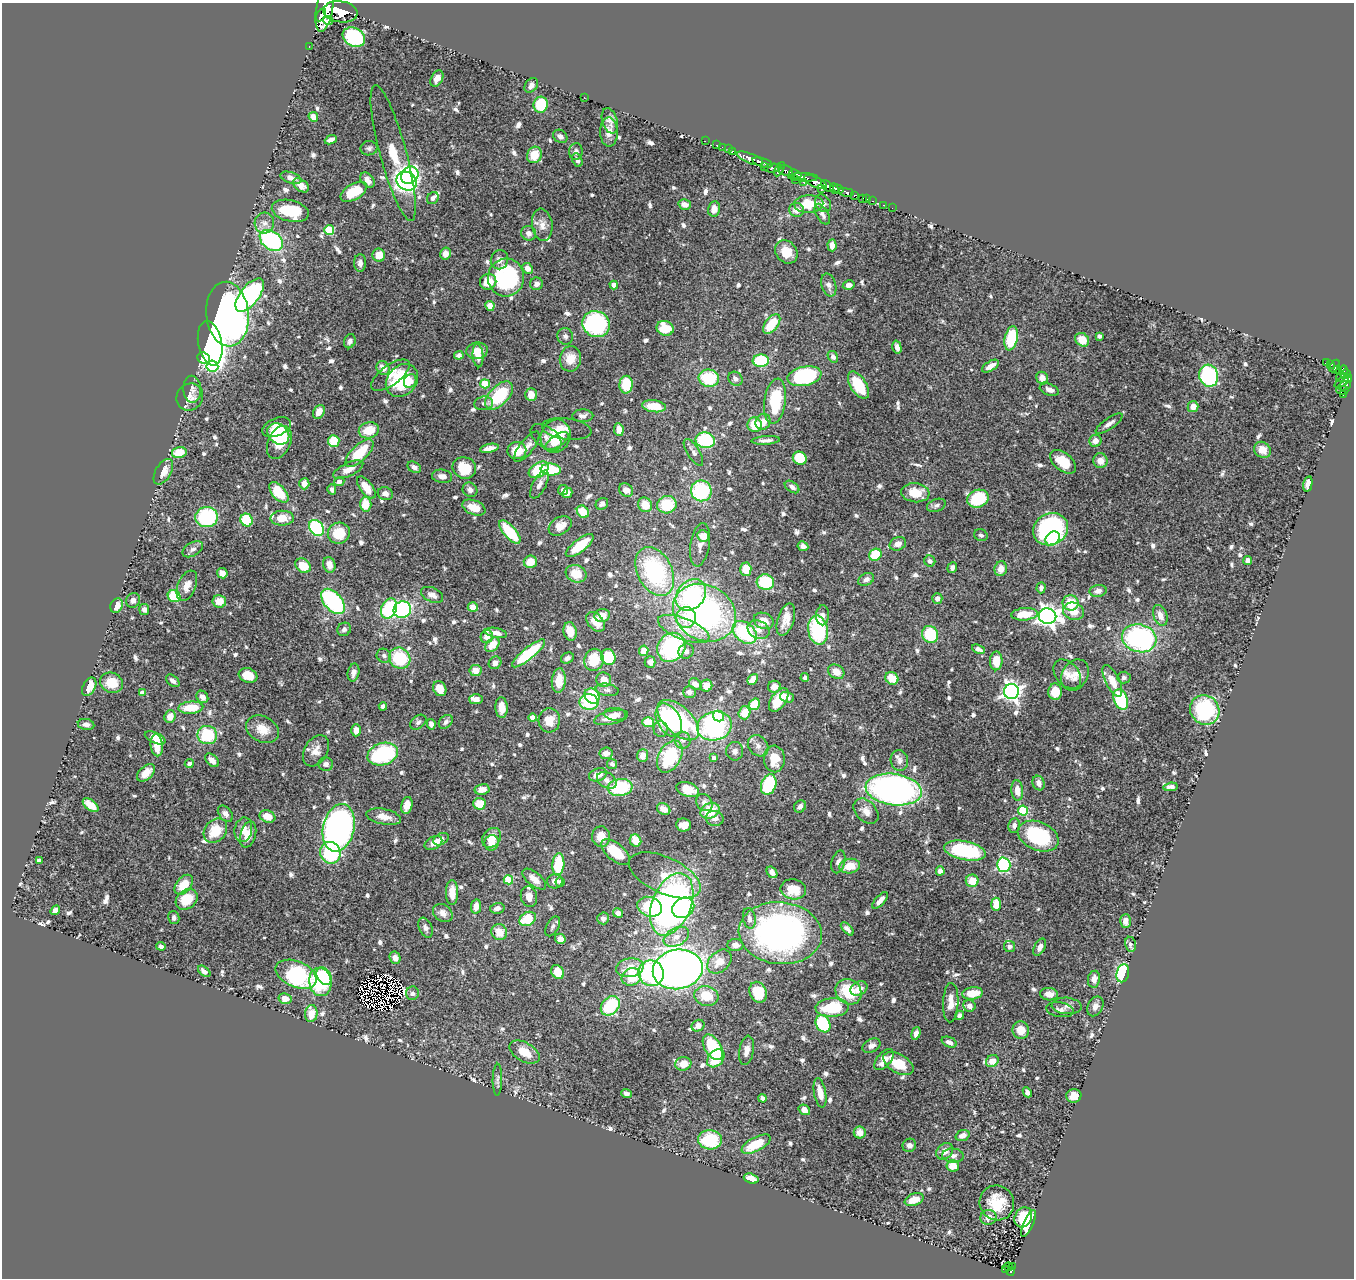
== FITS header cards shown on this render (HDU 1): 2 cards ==
NAXIS1  =                 1352
NAXIS2  =                 1276

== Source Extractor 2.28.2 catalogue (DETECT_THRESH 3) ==
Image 1352 x 1276 px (HDU 1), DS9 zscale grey, 1 PNG px = 1 image px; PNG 1356 x 1280 px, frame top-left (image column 1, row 1276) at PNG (2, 3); each listed source drawn as its Kron ellipse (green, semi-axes under 4 px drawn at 4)
Background 0.893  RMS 0.026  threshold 0.0783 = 3 sigma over >= 5 px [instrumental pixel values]
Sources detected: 815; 4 with non-positive FLUX_AUTO (blend fragments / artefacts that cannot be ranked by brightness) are neither listed nor drawn; of the other 811, the 500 brightest by FLUX_AUTO listed and drawn (311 fainter detections omitted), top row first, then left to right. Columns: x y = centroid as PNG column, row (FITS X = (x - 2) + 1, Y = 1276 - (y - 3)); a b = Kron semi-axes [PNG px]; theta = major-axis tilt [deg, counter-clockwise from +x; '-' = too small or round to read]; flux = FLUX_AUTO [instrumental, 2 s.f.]
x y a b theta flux
325 9 23 8 80 5100
340 12 17 10 -8 4700
321 15 7 3 59 1300
328 20 5 4 - 500
354 37 12 9 -31 160
309 46 2 2 - 7.2
437 79 9 5 60 12
531 85 8 6 51 7.8
584 97 2 2 - 8
541 105 8 7 - 67
313 117 5 4 - 16
610 121 13 7 -72 9.9
609 132 14 9 -89 15
560 136 8 6 -34 6.6
331 140 6 4 23 10
705 141 2 2 - 11
717 145 3 2 - 26
722 147 2 2 - 9.4
369 148 8 7 - 5.5
728 149 2 2 - 9.3
576 151 8 6 87 5.7
732 151 3 3 - 50
393 153 70 13 -75 100
534 155 8 7 - 34
750 158 14 5 -21 1600
577 160 7 5 -64 7.1
762 163 10 4 -17 1500
764 167 3 2 - 260
773 168 8 4 7 220
779 169 8 3 60 290
785 171 7 5 -25 880
795 174 6 3 -23 440
410 175 9 8 - 180
803 177 14 4 -2 660
291 178 11 5 -18 11
367 180 8 6 -50 10
796 180 2 2 - 15
407 181 10 9 - 310
804 182 3 3 - 170
816 182 12 5 -25 3000
301 185 9 5 -37 13
827 186 7 4 -41 940
834 188 5 3 - 650
821 189 3 3 - 430
838 189 5 3 - 590
354 192 14 8 30 60
846 192 7 4 -10 200
854 195 3 3 - 220
433 198 6 5 - 7.8
863 198 3 3 - 53
867 199 2 2 - 14
873 201 3 2 - 25
823 203 9 7 -55 7.1
685 204 6 5 - 13
809 204 14 8 2 47
883 205 3 3 - 13
892 208 2 2 - 7.4
714 209 7 6 - 14
796 210 7 7 - 15
290 211 19 10 -12 66
822 214 11 6 -60 7.7
264 223 10 9 - 11
542 225 16 10 -82 14
329 230 5 5 - 83
529 233 7 7 - 8.5
271 240 13 9 -37 200
832 245 6 4 -87 10
786 252 12 10 -50 24
445 253 6 5 - 12
379 255 6 6 - 24
499 260 9 8 - 9.1
360 263 9 6 -89 7.5
528 268 6 4 -44 12
506 278 19 18 - 170
488 282 8 7 - 27
536 284 6 6 - 8.4
614 285 4 4 - 17
829 285 12 7 -75 8.3
849 285 6 4 11 9.1
250 295 20 9 52 240
490 306 5 4 - 18
227 314 32 21 -84 780
596 324 14 12 -25 250
772 324 11 6 52 56
665 328 8 7 - 46
565 336 8 7 - 6
1099 336 4 4 - 7.4
1011 338 12 6 77 97
1082 340 7 6 - 26
350 341 7 5 69 7.9
210 343 22 12 -79 1400
897 347 6 4 -75 11
477 351 11 8 9 26
459 355 4 4 - 7.4
478 356 12 5 -85 14
833 357 6 5 - 7.7
203 358 6 5 - 100
570 359 13 10 82 28
761 361 8 6 4 110
1326 363 4 3 - 30
1330 364 4 3 - 100
212 366 6 5 - 80
990 366 9 4 31 15
1334 366 7 3 60 150
383 368 7 6 - 17
1338 369 4 3 - 110
1343 370 4 4 - 330
1346 374 5 4 - 380
390 375 23 10 36 21
804 376 17 9 12 190
1209 376 11 9 -75 180
709 378 10 8 -7 81
1042 378 6 5 - 15
1341 378 4 3 - 89
1348 378 4 4 - 350
735 379 7 6 - 6.7
402 380 18 14 49 100
410 381 7 5 55 13
1342 382 8 3 30 150
485 384 5 4 - 57
626 385 9 6 89 53
858 385 15 8 -58 57
1345 386 6 4 22 120
192 389 13 9 -88 9.6
1049 390 10 5 -20 9.9
1342 390 6 3 -1 71
531 395 6 5 - 22
1343 395 3 2 - 19
499 396 17 9 47 100
190 397 14 12 49 16
775 401 23 10 82 89
484 403 9 6 7 6.1
654 406 12 6 -7 42
1193 407 5 5 - 16
319 412 7 5 58 16
583 416 10 6 1 7.7
763 422 8 7 - 16
1109 424 16 5 35 9.5
755 425 7 7 - 49
276 427 15 9 23 29
567 429 25 10 -7 18
619 429 6 4 -82 16
369 430 10 8 12 36
278 434 12 9 -41 28
556 436 17 14 67 64
546 437 17 10 -36 13
705 440 9 7 -11 120
766 440 14 3 4 7.5
334 441 6 5 - 46
557 441 13 6 34 21
1095 441 6 6 - 15
279 442 17 11 64 60
527 447 18 7 52 14
489 448 9 4 12 14
1262 450 9 7 -40 22
517 451 9 8 - 38
179 452 7 5 13 36
693 452 15 6 -58 8.5
359 453 18 8 45 67
800 458 7 6 - 62
1100 461 7 7 - 19
1063 462 15 9 -40 39
414 467 7 5 -32 7.8
464 468 12 10 -19 58
348 470 16 6 26 18
539 470 11 7 32 78
551 470 10 6 -3 80
163 472 14 7 60 18
442 476 10 6 -7 9.1
339 481 5 4 - 6.5
304 484 5 5 - 15
539 484 15 6 62 11
1308 484 8 4 77 11
366 487 13 6 -53 29
792 487 8 5 -35 5.7
332 489 5 4 - 5.8
470 490 8 7 - 8
563 490 5 5 - 7.3
626 490 7 6 - 12
701 491 10 10 - 140
279 492 12 6 -48 58
567 493 5 4 - 11
915 493 14 9 -6 37
385 494 7 6 - 8
978 499 11 8 21 86
366 504 7 5 89 34
602 504 6 5 - 6.9
645 505 7 6 - 27
667 505 10 8 13 63
936 505 10 6 21 6.2
474 508 12 7 -21 27
583 512 7 5 -45 33
207 517 11 10 - 150
282 518 11 7 2 26
247 520 6 6 - 76
560 526 12 8 31 17
316 528 9 6 -50 160
1051 529 18 15 28 260
510 532 14 6 -49 77
339 533 11 10 - 47
981 535 7 5 -26 5.4
703 536 6 5 - 27
1053 539 8 6 44 46
898 544 8 6 25 13
700 545 22 9 81 15
580 546 17 6 38 47
803 546 5 4 - 6.7
193 549 11 6 30 6.8
875 555 6 5 - 55
930 561 6 5 - 6.7
1248 561 4 4 - 14
530 562 6 6 - 25
329 565 8 6 -74 16
303 566 8 6 -36 36
952 568 5 4 - 5.8
746 569 6 5 - 30
1001 569 7 6 - 16
655 571 26 17 -63 220
222 573 5 5 - 12
576 574 10 8 -21 33
866 579 8 6 29 8.5
765 582 9 8 - 82
187 586 16 9 67 18
1041 588 5 4 - 6.9
1098 591 8 6 8 9.2
432 595 12 7 -24 9.6
691 595 17 13 49 160
174 596 6 6 - 61
937 598 5 5 - 10
133 600 7 7 - 8.6
219 601 7 6 - 24
333 601 15 9 -50 210
1070 603 8 8 - 45
117 606 7 6 - 19
473 607 5 4 - 20
389 608 10 7 65 130
144 610 5 5 - 6.7
402 610 9 8 - 200
1073 611 11 8 -15 24
705 613 33 27 -30 460
1024 614 13 6 4 39
602 615 8 6 13 18
823 615 10 6 88 8.3
1160 615 11 7 -69 14
1048 616 9 7 -10 1200
686 618 10 10 - 33
786 619 17 8 72 19
764 621 10 8 -23 21
596 622 11 7 -50 21
344 629 7 6 - 6.2
684 629 27 10 -22 39
759 630 11 9 -26 12
818 630 15 10 -79 150
570 631 9 6 -79 27
745 632 13 9 -41 120
496 633 11 5 -10 12
930 634 9 8 - 79
487 636 6 6 - 11
1139 638 17 14 -16 310
492 645 8 6 48 28
671 647 15 13 51 200
978 649 7 3 -24 5.8
644 651 5 4 - 23
686 651 8 7 - 6.8
528 653 20 6 39 92
384 656 7 6 - 5.7
608 657 8 7 - 70
400 658 11 10 - 90
567 658 7 5 30 5.8
594 660 11 9 78 50
996 661 9 6 89 29
650 662 5 5 - 7.2
495 663 7 6 - 9.7
476 670 6 5 - 17
354 672 9 5 78 9.8
836 672 8 6 -30 20
1067 674 16 11 -50 16
248 675 9 7 -19 29
1075 675 16 12 58 20
805 678 4 4 - 6.8
892 678 7 6 - 37
1124 678 7 6 - 5.7
753 679 6 4 48 17
604 680 7 7 - 18
173 681 8 5 -42 6.8
559 681 12 7 84 32
1112 681 17 7 -64 25
112 683 12 10 -23 36
695 684 6 5 - 13
706 686 6 6 - 15
89 687 10 6 62 18
774 687 6 6 - 12
440 689 7 6 - 22
607 690 11 6 -10 7.4
1011 691 7 7 - 920
689 692 6 6 - 7.7
1055 692 8 6 -89 32
142 693 4 4 - 15
592 696 8 7 - 76
202 697 6 5 - 13
787 697 7 5 -19 8.7
476 699 7 5 1 10
1121 699 10 6 -70 120
779 700 13 7 55 44
589 702 9 8 - 95
754 704 6 5 - 56
383 706 4 4 - 5.7
191 708 12 6 4 46
501 708 10 6 -87 16
1205 710 15 14 - 140
744 713 6 6 - 29
615 714 11 6 -5 12
718 716 6 5 - 63
170 717 6 5 - 20
533 718 4 4 - 17
611 718 17 6 13 20
549 720 12 10 85 23
669 720 18 11 -61 170
678 720 25 13 -43 170
418 722 9 6 37 5.6
446 722 8 6 45 6.1
648 722 5 5 - 37
86 724 8 5 -10 7.5
431 724 5 4 - 8.6
714 726 17 14 15 250
263 729 17 12 -29 28
661 729 8 7 - 5.5
356 730 6 5 - 13
207 735 10 9 - 85
155 738 11 5 -24 21
682 740 8 8 - 7.7
157 745 11 6 -84 27
758 746 11 9 -49 11
316 751 17 11 60 19
735 751 9 8 - 7.9
606 753 6 5 - 12
383 754 15 11 18 160
643 755 6 5 - 16
670 757 17 11 60 110
714 758 4 4 - 6.9
774 759 13 10 -88 39
212 760 8 5 -44 16
899 761 10 8 -79 9.6
189 764 4 4 - 6.2
326 764 7 7 - 7.7
612 764 5 5 - 5.6
146 773 11 6 42 19
598 775 9 6 20 16
607 780 10 7 -30 9.5
1039 783 7 6 - 9.4
769 785 10 7 71 98
620 787 12 8 7 110
1171 787 7 4 5 7.7
482 789 7 5 10 15
688 789 11 7 -20 41
894 790 28 15 -7 700
1017 790 10 6 -85 19
704 803 9 7 -51 11
479 804 6 6 - 35
91 805 9 5 -37 28
407 805 9 5 76 21
800 806 6 5 - 7.2
664 809 7 5 -32 15
710 811 10 7 23 54
866 811 15 10 -47 16
1023 811 5 5 - 110
225 814 9 6 -50 8.7
267 816 8 6 -20 23
384 817 18 7 -12 19
715 818 9 7 -11 9.1
684 825 7 6 - 22
1014 826 7 6 - 7.6
339 828 24 15 77 870
243 830 12 9 79 16
215 831 13 10 48 53
248 835 13 7 73 19
1038 836 21 14 -24 160
601 837 10 9 - 24
491 838 11 8 50 25
441 839 8 5 30 9.5
635 841 6 5 - 30
433 843 9 6 27 16
492 843 8 7 - 21
965 851 21 9 -11 140
615 852 17 8 -40 51
330 853 11 10 - 110
39 860 4 4 - 9.3
838 862 11 6 74 8.5
558 864 11 6 85 66
1004 865 7 6 - 200
850 866 10 7 12 32
940 871 4 4 - 12
772 872 6 4 -53 7.5
665 875 38 18 -24 60
534 879 14 6 -39 17
508 880 4 4 - 59
555 881 8 7 - 10
972 881 6 6 - 29
560 882 5 4 - 6
184 885 11 7 49 36
793 889 13 10 -11 38
452 892 12 6 -90 22
529 897 10 8 -76 14
187 899 12 9 38 48
880 900 10 4 48 12
672 904 32 19 68 640
996 904 6 5 - 33
476 906 7 5 80 15
650 907 12 9 -19 110
497 908 7 5 14 7.5
683 908 11 9 33 150
55 910 5 4 - 10
443 913 10 8 -37 12
618 913 5 4 - 14
174 918 6 5 - 6
603 918 6 6 - 6.9
749 918 10 6 -79 8.3
528 919 9 6 30 58
1125 921 7 5 87 13
553 926 11 6 61 5.7
425 928 10 6 -67 7.1
847 929 8 4 -46 7.7
499 932 8 7 - 25
780 933 41 31 -5 610
676 937 13 8 28 18
560 939 5 5 - 12
1130 944 7 5 -78 7.7
735 945 8 6 -4 8.4
161 946 4 4 - 6.8
1010 947 5 5 - 6.2
1040 947 9 5 63 8.5
395 958 6 5 - 9.2
719 962 14 10 44 21
630 968 13 9 9 31
678 969 25 19 11 1400
204 971 7 4 -39 7.6
558 972 7 6 - 31
651 973 13 12 - 240
1123 973 9 6 76 170
296 974 21 13 -23 230
324 976 9 7 -60 100
631 977 10 8 25 51
1094 979 8 6 79 10
320 982 14 11 -79 91
859 988 9 6 30 16
758 992 11 8 -68 55
849 992 14 12 -42 71
412 993 7 6 - 5.9
973 993 10 6 8 36
1049 994 9 6 -4 15
706 996 12 9 -15 38
285 998 6 5 - 18
951 1003 20 7 88 18
610 1006 11 8 46 110
969 1006 6 6 - 12
1067 1006 15 8 -3 11
1095 1006 10 7 63 11
832 1008 16 9 3 93
1060 1010 14 7 -9 8.4
311 1014 8 6 83 25
960 1015 5 4 - 8.2
823 1024 9 7 -61 110
698 1026 6 5 - 9.1
1021 1030 8 8 - 27
916 1033 7 4 73 7.8
949 1042 8 5 -23 9.6
871 1046 9 6 28 8.8
713 1047 14 8 -58 100
746 1050 15 7 81 13
524 1052 16 9 -30 32
716 1058 10 7 49 62
884 1060 12 7 49 19
992 1061 7 5 37 24
683 1064 8 6 10 20
898 1064 17 9 -30 44
497 1080 16 5 89 5.8
1027 1092 5 4 - 7.4
626 1093 5 4 - 6.6
820 1093 15 6 -80 18
1074 1096 7 7 - 18
763 1098 4 4 - 7.7
804 1110 6 4 -37 12
860 1132 6 6 - 16
963 1135 7 5 20 11
710 1140 12 9 -2 93
756 1144 16 7 28 53
909 1145 7 6 - 8.2
945 1151 9 7 44 14
953 1156 10 7 -3 8.9
953 1166 6 6 - 26
751 1179 7 4 -18 22
914 1199 10 6 20 28
997 1203 18 17 - 52
988 1217 8 7 - 16
1023 1217 10 8 63 76
1028 1223 14 5 66 36
1012 1266 2 2 - 6.1
1008 1267 4 3 - 55
1005 1270 4 2 - 5.9
1011 1272 4 3 - 60
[311 fainter detections neither listed nor drawn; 4 non-positive-flux detections neither listed nor drawn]